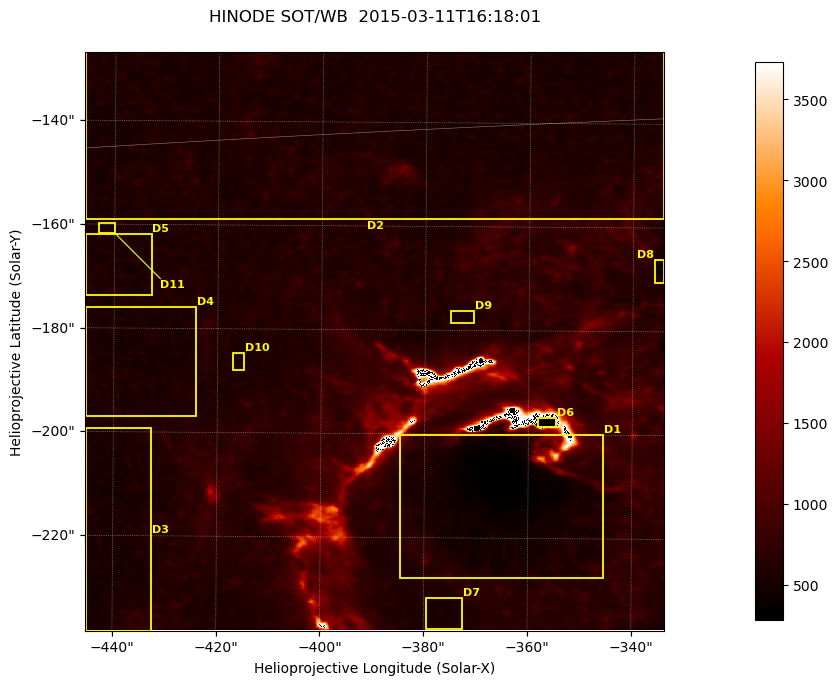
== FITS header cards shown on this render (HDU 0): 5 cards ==
TELESCOP= 'HINODE'
INSTRUME= 'SOT/WB'
DATE_OBS= '2015-03-11T16:18:01.795'
CTYPE1  = 'Solar-X'
CTYPE2  = 'Solar-Y'

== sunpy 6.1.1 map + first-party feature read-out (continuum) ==
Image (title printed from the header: HINODE SOT/WB  2015-03-11T16:18:01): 1024 x 1024 px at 0.109 arcsec/px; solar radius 966 arcsec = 8862 px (partial field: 0.4% of the solar disc is inside the frame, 100% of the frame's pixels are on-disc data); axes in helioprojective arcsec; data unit not stated in the header (colour bar unlabelled)
Orientation: roll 0.412 deg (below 1 deg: not rotated)
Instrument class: CONTINUUM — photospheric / low-chromospheric filtergram (Ca II H line): granulation and sunspots, dark-feature search
Dark features (sunspots / pores): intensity divided by the frame's on-disc median (partial field: no limb-darkening profile); reference = the frame's on-disc median (the 8%-of-disc-diameter window exceeds this field); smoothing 3 px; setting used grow <= 0.88, no closing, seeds <= 0.88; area >= 262 px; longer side >= 12 px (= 1.3 arcsec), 6 px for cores <= 0.7; partial field; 11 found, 11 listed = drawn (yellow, D1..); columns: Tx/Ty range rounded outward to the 1 arcsec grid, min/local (2 s.f., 1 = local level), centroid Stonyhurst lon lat
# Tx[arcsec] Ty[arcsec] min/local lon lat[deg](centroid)
D1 -385..-345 -228..-199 0.44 -24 -19
D2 -446..-334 -160..-126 0.43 -25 -15
D3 -446..-432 -239..-199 0.73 -29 -19
D4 -446..-424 -197..-175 0.77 -28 -17
D5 -446..-432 -174..-161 0.8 -28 -16
D6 -359..-354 -199..-196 -1.1e-14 -23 -18
D7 -380..-372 -238..-231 0.82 -24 -21
D8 -336..-334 -171..-166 0.61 -21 -17
D9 -376..-370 -179..-176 0.84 -24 -17
D10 -418..-414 -188..-184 0.82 -27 -18
D11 -443..-440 -162..-159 0.79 -28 -16